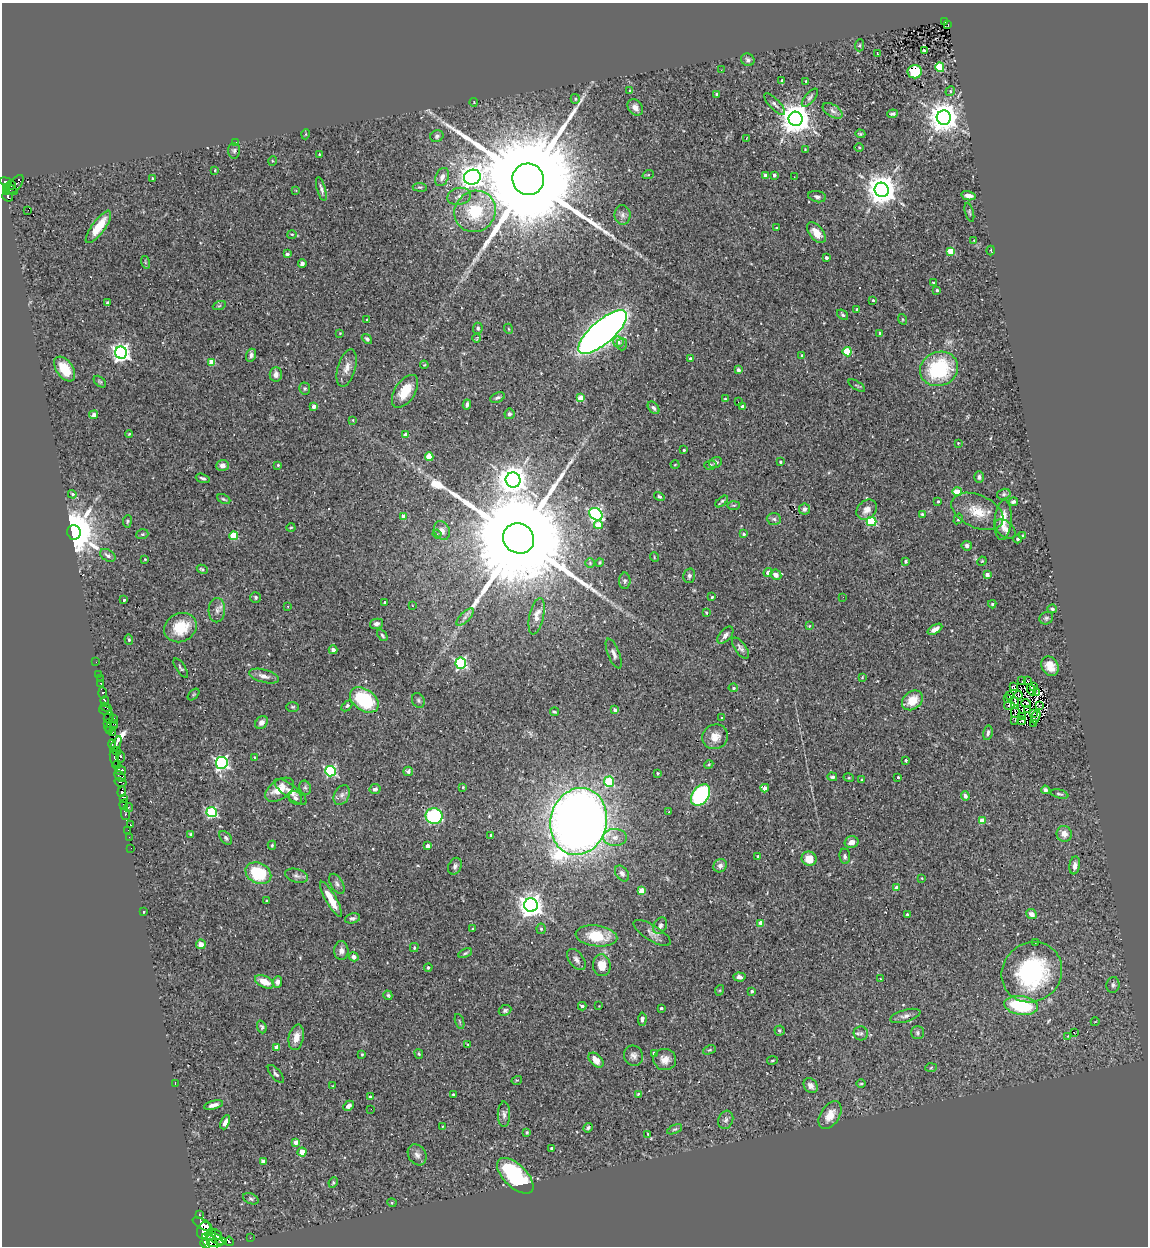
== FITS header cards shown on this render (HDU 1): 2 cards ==
NAXIS1  =                 1146
NAXIS2  =                 1244

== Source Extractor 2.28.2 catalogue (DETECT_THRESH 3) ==
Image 1146 x 1244 px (HDU 1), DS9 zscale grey, 1 PNG px = 1 image px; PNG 1150 x 1248 px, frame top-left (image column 1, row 1244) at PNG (2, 3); each listed source drawn as its Kron ellipse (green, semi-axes under 4 px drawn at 4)
Background 0.331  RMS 0.023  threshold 0.0698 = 3 sigma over >= 5 px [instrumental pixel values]
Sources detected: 423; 3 with non-positive FLUX_AUTO (blend fragments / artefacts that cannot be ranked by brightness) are neither listed nor drawn; the other 420 listed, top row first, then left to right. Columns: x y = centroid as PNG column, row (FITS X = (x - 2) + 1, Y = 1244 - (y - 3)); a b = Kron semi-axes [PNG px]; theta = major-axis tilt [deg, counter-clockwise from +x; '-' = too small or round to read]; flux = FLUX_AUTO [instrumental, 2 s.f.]
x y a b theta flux
945 21 3 2 - 1.9
948 24 3 2 - 1.8
859 45 6 4 86 2.1
924 50 4 2 - 3.3
877 54 3 2 - 1.4
748 60 7 6 - 4.1
940 67 5 4 - 49
721 70 3 2 - 1.4
915 72 7 6 - 45
782 80 3 3 - 2.3
806 81 3 2 - 1
630 91 4 3 - 2.1
950 91 5 4 - 2.1
717 95 4 3 - 8.2
810 98 11 5 50 4.1
575 99 5 4 - 2
474 102 4 2 - 1.1
775 104 14 5 -46 5.4
635 107 9 7 -50 8.2
833 111 11 6 -33 6.3
893 114 5 3 - 2.8
944 118 7 7 - 2900
796 119 7 7 - 3100
306 134 5 3 - 1.2
860 134 5 4 - 2
437 136 7 5 29 3.7
747 138 3 2 - 1.1
235 143 4 3 - 5
859 148 4 3 - 1.3
805 149 4 3 - 1.2
234 151 8 6 -86 3.4
319 154 3 2 - 1.7
272 161 5 3 - 1.3
215 170 3 2 - 1.2
648 175 6 3 18 1.4
766 175 4 3 - 7.4
774 175 3 3 - 6
442 177 9 6 67 7.1
472 177 8 7 - 1400
794 177 3 2 - 1.1
152 178 4 2 - 1.3
528 179 16 15 - 70000
6 182 6 4 -23 280
16 184 11 5 51 150
11 185 4 3 - 120
420 187 7 3 -7 1.8
10 189 8 4 -28 64
321 189 12 4 -74 4.9
296 190 3 3 - 1.2
882 190 7 7 - 2900
7 192 4 3 - 82
459 196 12 8 13 8.2
968 196 7 4 -12 6.9
8 197 5 4 - 72
817 197 9 5 -12 4.9
28 210 2 2 - 63
475 211 21 20 - 72
969 212 10 3 -74 2.2
622 215 10 8 -89 5.9
98 227 19 6 54 35
777 228 3 3 - 1.4
816 233 12 7 -50 16
292 234 5 3 - 1.8
974 241 4 3 - 1.3
991 250 5 2 - 1.3
950 251 4 4 - 42
287 254 4 3 - 4.1
826 258 3 3 - 5.3
145 262 6 4 -72 2.1
302 263 4 4 - 4.3
933 282 3 2 - 1.4
937 290 3 3 - 4.3
873 300 3 3 - 1.9
107 303 4 3 - 3.8
219 306 7 4 19 1.9
857 309 4 3 - 1.9
843 315 6 4 -39 3
902 319 5 3 - 1.7
367 320 3 2 - 1.2
478 328 5 5 - 3.2
509 329 5 3 - 1.3
603 332 31 11 41 1500
340 333 3 2 - 1
880 333 3 3 - 4.5
477 338 4 2 - 1.1
367 339 6 4 -40 2.9
618 342 5 5 - 8.2
622 344 6 5 - 3.4
847 352 4 4 - 57
121 353 6 6 - 780
251 355 6 5 - 4.9
802 355 3 3 - 2.6
690 358 4 4 - 4.2
212 362 4 4 - 32
424 365 4 3 - 1.4
347 368 19 9 74 14
65 369 14 8 -55 33
939 369 19 17 23 130
738 370 4 3 - 6
276 374 7 6 - 9
100 382 7 4 -40 2.5
857 386 9 3 -32 2.1
305 388 6 5 - 3.1
405 391 18 10 56 33
497 398 8 4 26 4
581 398 4 4 - 34
725 399 3 3 - 2.4
738 402 3 2 - 1.3
467 404 5 4 - 5.2
314 406 4 4 - 9.8
743 406 3 3 - 7.9
653 408 7 4 -49 3.9
509 414 5 5 - 3.7
94 415 4 4 - 11
353 420 4 4 - 1.4
129 434 4 2 - 1.4
405 435 4 3 - 16
958 443 2 2 - 0.97
684 450 3 3 - 2
429 457 4 4 - 38
716 462 7 5 29 3.7
780 462 4 3 - 1.6
278 465 3 3 - 1.8
675 465 4 3 - 1
710 465 6 5 - 2.6
222 466 6 5 - 7.5
979 477 5 5 - 4
203 478 7 4 -18 3.3
513 480 7 7 - 2300
957 492 5 4 - 31
72 494 4 4 - 2.5
1004 494 7 5 15 3.2
659 496 5 4 - 2.9
224 499 7 3 -25 2.4
722 501 7 3 40 2.7
938 501 3 3 - 1.6
1013 502 4 3 - 4.2
734 505 6 3 1 1.9
805 509 5 5 - 5.8
867 510 11 9 41 11
977 511 27 16 -24 38
596 514 7 5 -37 270
922 514 4 3 - 2.2
403 516 4 3 - 11
774 519 7 6 - 4
958 519 5 3 - 1.8
1003 520 20 8 85 21
127 521 6 3 82 1.9
871 522 5 4 - 93
598 525 4 4 - 30
291 527 4 3 - 1.6
1005 529 12 7 -42 10
442 531 10 7 -64 9.6
74 532 7 7 - 7900
142 534 6 4 19 2.6
437 534 4 4 - 1.7
744 534 3 3 - 3
1023 535 4 3 - 1.1
234 536 4 4 - 65
519 538 16 14 -35 71000
1018 539 4 4 - 3.2
967 546 5 5 - 4.5
108 555 8 5 -31 5.3
654 557 5 3 - 1.2
145 559 3 3 - 1.3
906 561 4 3 - 2.5
982 561 5 4 - 1.4
590 563 5 5 - 2.4
600 563 4 4 - 2.1
202 569 6 4 -28 2.8
768 572 4 4 - 7.4
776 575 6 5 - 8
987 575 4 4 - 9
689 576 7 6 - 3.8
625 581 8 5 89 3.1
256 597 5 5 - 2.9
712 597 3 3 - 2.2
843 597 2 2 - 4.3
124 600 3 3 - 2
385 602 3 2 - 1.5
992 604 4 4 - 1.9
288 606 3 2 - 1.5
412 606 3 2 - 1.2
1052 609 5 3 - 2.9
217 610 12 8 88 7.9
706 613 3 3 - 1.4
537 616 18 7 77 15
465 617 11 4 45 5.8
1046 618 7 6 - 3.4
376 624 6 5 - 4.5
809 626 4 3 - 1.1
180 628 17 14 28 47
935 629 8 4 31 8.8
382 635 6 4 -53 2.5
725 635 10 5 49 6.5
129 640 5 4 - 2.1
740 648 12 5 -54 5.5
333 650 4 4 - 5.5
614 654 16 6 -69 6.6
96 662 2 2 - 2.7
461 663 5 5 - 210
1050 666 10 8 -57 17
181 668 11 4 -57 3.2
99 674 2 2 - 4.8
264 676 15 6 -15 10
862 677 3 2 - 1.4
100 679 2 2 - 1
1022 681 3 2 - 0.82
1028 681 3 2 - 1.9
101 684 3 3 - 19
1014 686 3 3 - 1.1
1034 687 4 2 - 0.91
733 688 5 4 - 3.1
1031 689 6 2 -67 0.76
1037 692 3 2 - 0.86
103 693 5 3 - 64
193 695 7 4 45 2.1
1010 695 3 2 - 1.2
1018 695 4 3 - 1.6
1007 699 2 2 - 2.2
364 700 16 10 -35 110
418 700 8 6 -60 3.4
912 700 11 8 39 29
105 701 4 4 - 270
1015 703 6 3 -89 0.61
1026 703 5 3 - 1.5
347 706 6 4 44 4.3
1009 706 5 2 - 2.3
1040 706 3 3 - 1.4
106 707 6 3 -24 14
293 707 6 5 - 2.3
1027 709 3 2 - 0.98
105 710 7 3 -18 16
615 710 4 3 - 6
554 712 4 3 - 2.3
1015 712 6 3 86 0.1
1034 713 3 2 - 0.92
1023 716 2 2 - 1.1
109 717 6 3 62 30
1036 717 7 3 70 2.1
113 718 3 2 - 6.4
722 718 3 2 - 1.2
1015 720 3 2 - 0.9
1022 721 4 2 - 1.8
261 722 7 5 42 8.4
108 724 3 2 - 12
113 724 3 3 - 90
1034 724 2 2 - 1.2
111 727 6 3 18 28
109 730 3 2 - 120
112 733 3 2 - 44
988 733 7 4 77 3.9
715 737 13 12 - 17
112 744 4 3 - 110
116 744 8 4 61 260
117 751 4 3 - 22
120 757 6 4 -88 220
254 757 4 2 - 1
114 758 9 3 -78 79
906 760 3 3 - 2.6
222 763 6 6 - 380
709 764 5 3 - 1.6
117 765 4 2 - 93
121 770 5 5 - 310
331 771 5 5 - 210
408 771 5 4 - 3.8
658 773 3 3 - 2.1
120 776 7 4 -44 230
832 777 5 3 - 2.5
898 777 3 3 - 1.5
849 778 5 3 - 1.6
862 780 3 3 - 1.9
121 782 6 3 -15 18
609 782 5 5 - 85
463 787 4 4 - 2
305 788 7 5 -68 3.7
765 788 4 4 - 14
375 789 5 5 - 4.9
279 790 16 9 35 26
1045 790 4 3 - 4.5
122 792 5 4 - 240
290 792 19 6 -36 14
1059 794 9 3 -15 2.6
342 795 10 7 61 7.6
701 795 12 8 53 180
965 796 4 4 - 6.5
124 798 4 3 - 360
295 798 7 6 - 4.4
124 804 5 3 - 170
128 807 4 3 - 16
212 812 5 5 - 170
669 812 3 2 - 1.2
125 814 6 3 -76 25
434 816 8 7 - 150
579 821 34 28 76 2100
982 821 4 4 - 34
131 825 3 3 - 64
128 830 2 2 - 5.3
191 834 3 3 - 2.4
1064 834 8 7 - 11
491 835 3 3 - 2.3
129 837 2 2 - 6.6
615 837 12 8 -1 11
226 838 8 5 -52 3.9
851 842 7 5 16 9.6
272 845 4 3 - 1.8
427 846 4 3 - 12
131 848 2 2 - 4.5
758 856 3 3 - 2.4
845 856 8 5 -84 3.8
809 859 7 7 - 21
1075 865 9 5 81 6.8
455 866 9 6 63 5.2
720 866 7 6 - 6.6
258 873 13 10 -27 79
622 874 9 6 -54 5.8
296 876 12 6 -16 5.9
922 878 4 3 - 1.2
337 884 11 6 -59 5
896 888 4 3 - 13
641 890 4 4 - 26
331 899 20 5 -60 27
267 901 3 3 - 3.2
531 905 7 7 - 1600
143 912 3 3 - 2.3
1032 914 5 4 - 9.5
907 915 3 3 - 2.1
352 918 8 5 14 3.8
761 923 4 4 - 19
660 926 9 6 62 5.8
473 929 3 2 - 1.3
541 929 5 4 - 2.5
652 933 21 8 -31 10
596 936 21 10 -7 52
1035 942 3 2 - 1.4
201 944 5 5 - 11
414 948 4 3 - 1.7
341 951 9 7 -88 7.1
465 953 7 4 25 2.3
354 957 5 4 - 6.2
576 960 12 7 -54 6.8
602 965 11 9 -84 23
428 967 4 4 - 2.7
1032 972 31 29 44 200
739 977 6 4 -5 6.2
880 979 4 2 - 1
264 982 10 6 -25 22
277 982 6 4 82 6.7
1113 985 8 6 80 4.2
720 990 5 3 - 1.5
752 991 4 4 - 2.1
388 995 5 4 - 2.8
1021 1005 17 9 -8 110
582 1006 4 3 - 4.5
599 1006 2 2 - 0.86
661 1008 3 3 - 2.7
505 1010 6 5 - 3.8
905 1016 15 6 16 7.6
642 1019 7 4 85 4.6
460 1021 8 3 -71 1.9
1095 1022 4 3 - 1.2
262 1027 6 4 -70 3.2
779 1031 5 5 - 2.3
1074 1032 3 2 - 1.9
861 1033 7 7 - 4.2
918 1033 6 6 - 3.3
1068 1036 4 4 - 1.3
296 1037 13 7 77 16
468 1045 4 3 - 1.2
277 1047 4 3 - 16
709 1050 6 4 23 2.2
654 1053 3 3 - 6.9
362 1054 4 3 - 1.6
419 1054 5 3 - 2
633 1056 10 9 - 7.4
665 1059 11 10 - 14
596 1060 9 5 -44 17
772 1060 5 3 - 1.7
931 1067 6 4 4 1.7
276 1074 11 5 -50 4
517 1080 5 3 - 1.4
175 1084 3 2 - 3.5
861 1084 5 3 - 1.7
333 1086 2 2 - 1.2
811 1086 8 6 -52 7.4
453 1094 3 3 - 1.7
638 1094 3 3 - 3.1
370 1097 4 3 - 3.3
213 1105 10 4 14 7.4
349 1106 6 4 46 4.9
371 1109 2 2 - 7.7
504 1114 13 6 -90 5.9
830 1115 15 9 57 18
726 1120 9 7 70 5.4
225 1122 7 4 66 8.3
442 1126 3 2 - 1.2
588 1128 5 3 - 2.7
675 1129 8 4 25 2.4
527 1132 3 3 - 2.7
648 1134 3 2 - 1.5
296 1142 4 4 - 15
552 1148 3 3 - 3.5
302 1152 4 4 - 26
417 1155 11 8 -59 7.6
263 1161 4 4 - 9.5
515 1176 23 11 -44 150
333 1182 5 3 - 2
251 1199 8 5 -23 3.1
392 1203 4 4 - 1.7
199 1215 3 3 - 84
202 1224 11 5 -29 1400
204 1231 9 6 73 1700
210 1234 6 5 - 720
216 1234 6 3 -44 490
250 1238 2 2 - 3
216 1239 11 4 -24 1500
229 1241 5 2 - 3.4
210 1243 11 6 -52 670
216 1243 8 4 3 420
205 1244 5 3 - 510
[3 non-positive-flux detections neither listed nor drawn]